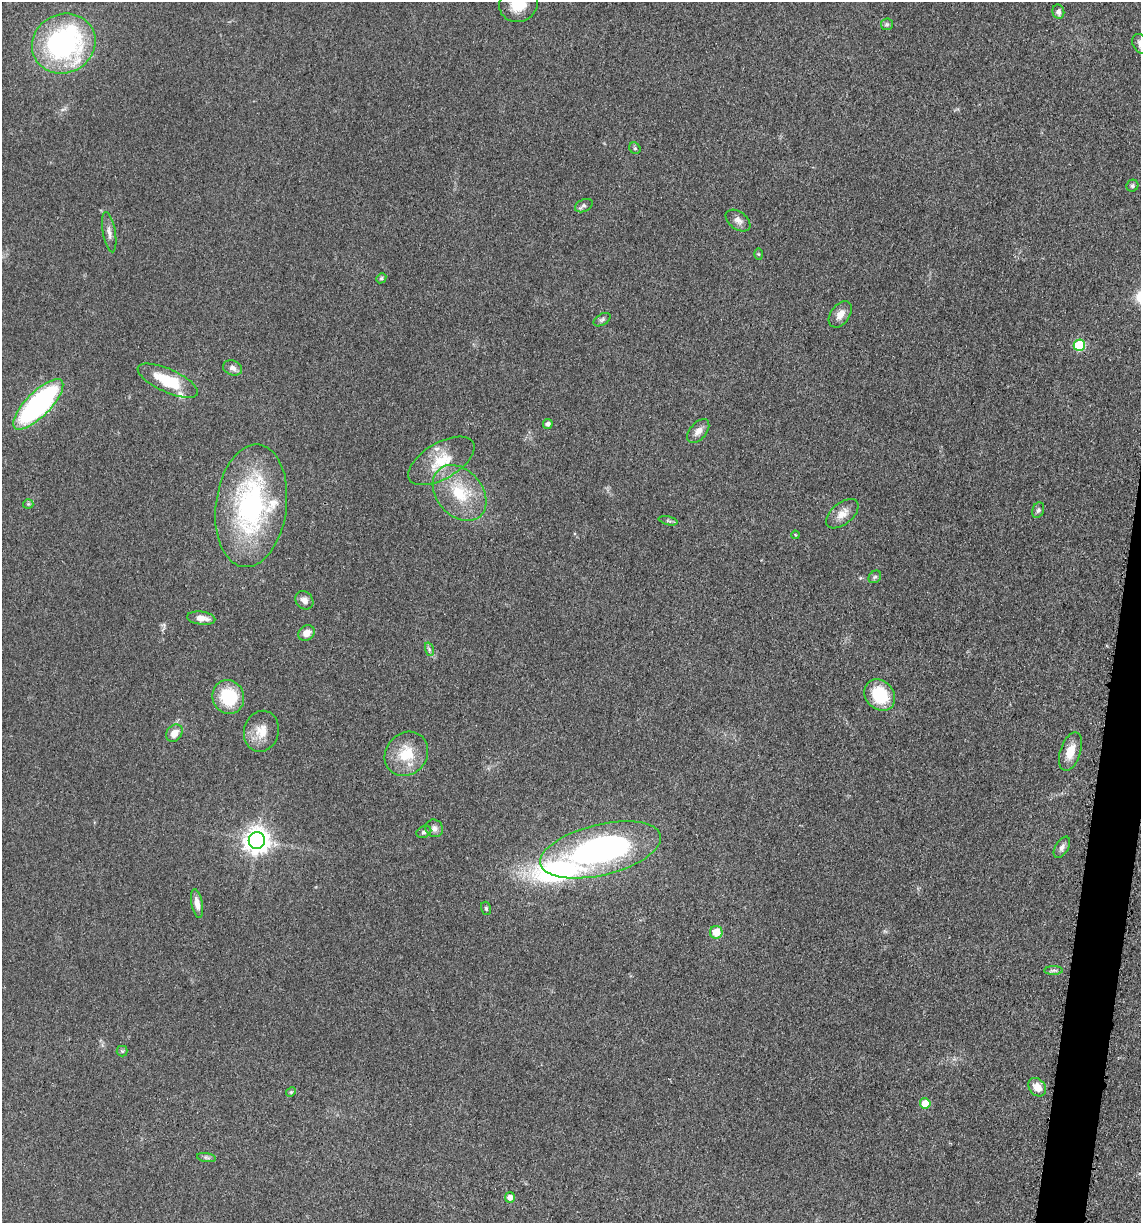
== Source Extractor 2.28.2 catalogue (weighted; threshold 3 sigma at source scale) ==
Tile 6 of 4 x 4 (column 2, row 2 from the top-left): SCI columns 1386-2524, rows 2465-3685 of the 4980 x 4922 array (HDU 1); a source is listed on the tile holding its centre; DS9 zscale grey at full resolution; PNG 1143 x 1225 px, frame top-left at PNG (2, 2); each listed source drawn as its Kron ellipse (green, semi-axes under 4 px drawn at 4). Shown black and unused: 2% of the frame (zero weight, under 3 of 5 exposures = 4% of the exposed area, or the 3 px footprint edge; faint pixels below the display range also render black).
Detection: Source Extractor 2.28.2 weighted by HDU 2 'WHT'; one run over the whole footprint, this tile lists its part. Background 0.0565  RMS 0.0059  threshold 0.0265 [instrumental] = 3 sigma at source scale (4.5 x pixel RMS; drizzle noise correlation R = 1.50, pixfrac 1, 0.05/0.05 arcsec/px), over >= 5 px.
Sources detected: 57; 3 inside a brighter listed object's ellipse — not listed separately; the other 54 listed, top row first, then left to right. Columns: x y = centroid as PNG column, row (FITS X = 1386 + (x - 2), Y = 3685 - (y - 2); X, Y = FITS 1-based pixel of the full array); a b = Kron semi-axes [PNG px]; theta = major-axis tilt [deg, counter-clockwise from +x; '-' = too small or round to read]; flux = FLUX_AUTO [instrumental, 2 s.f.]
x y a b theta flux
518 4 19 17 20 14
1058 12 7 6 - 2.5
887 24 6 5 - 1
64 44 32 29 28 120
1140 44 10 7 -60 3.4
635 148 6 5 - 1
1132 186 6 5 - 1.2
584 206 9 6 24 1.6
738 220 14 8 -37 3.4
109 232 20 6 -80 3.5
759 254 6 4 -88 0.7
381 278 5 4 - 0.79
840 314 14 9 54 5
602 320 9 5 31 1.4
1079 345 6 5 - 27
233 368 10 7 -21 2.7
168 381 33 11 -24 23
38 404 33 12 45 130
548 424 5 4 - 2.1
698 431 14 8 50 3.9
441 461 37 18 31 18
460 493 31 23 -49 26
28 504 5 5 - 0.82
251 506 61 35 83 120
1038 510 8 5 69 1.5
842 514 19 10 39 6.2
668 521 9 4 -13 1.1
795 535 4 3 - 0.5
875 577 7 5 44 1.2
304 600 10 8 -47 3.4
201 618 14 6 -7 5.2
306 633 8 7 - 5.2
429 649 7 4 -73 1.2
880 695 17 14 -47 25
228 697 17 15 -69 27
261 731 21 17 75 9.9
174 733 9 7 50 6
1070 752 20 10 71 9.1
406 754 23 20 48 18
434 828 9 8 - 2.5
424 832 8 5 28 1.5
257 840 8 8 - 590
1062 847 12 6 58 2.5
601 850 62 25 14 150
197 903 15 5 -79 4.1
486 908 7 5 -75 1
716 932 6 6 - 11
1054 970 9 4 1 1.5
122 1051 5 5 - 0.9
1037 1087 10 8 -50 6.3
291 1092 5 4 - 0.76
925 1103 5 5 - 11
206 1158 9 4 -9 1.3
510 1197 5 5 - 3.7
Isophote crosses this tile's border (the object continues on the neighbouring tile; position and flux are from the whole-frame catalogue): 2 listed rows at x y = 518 4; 1140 44